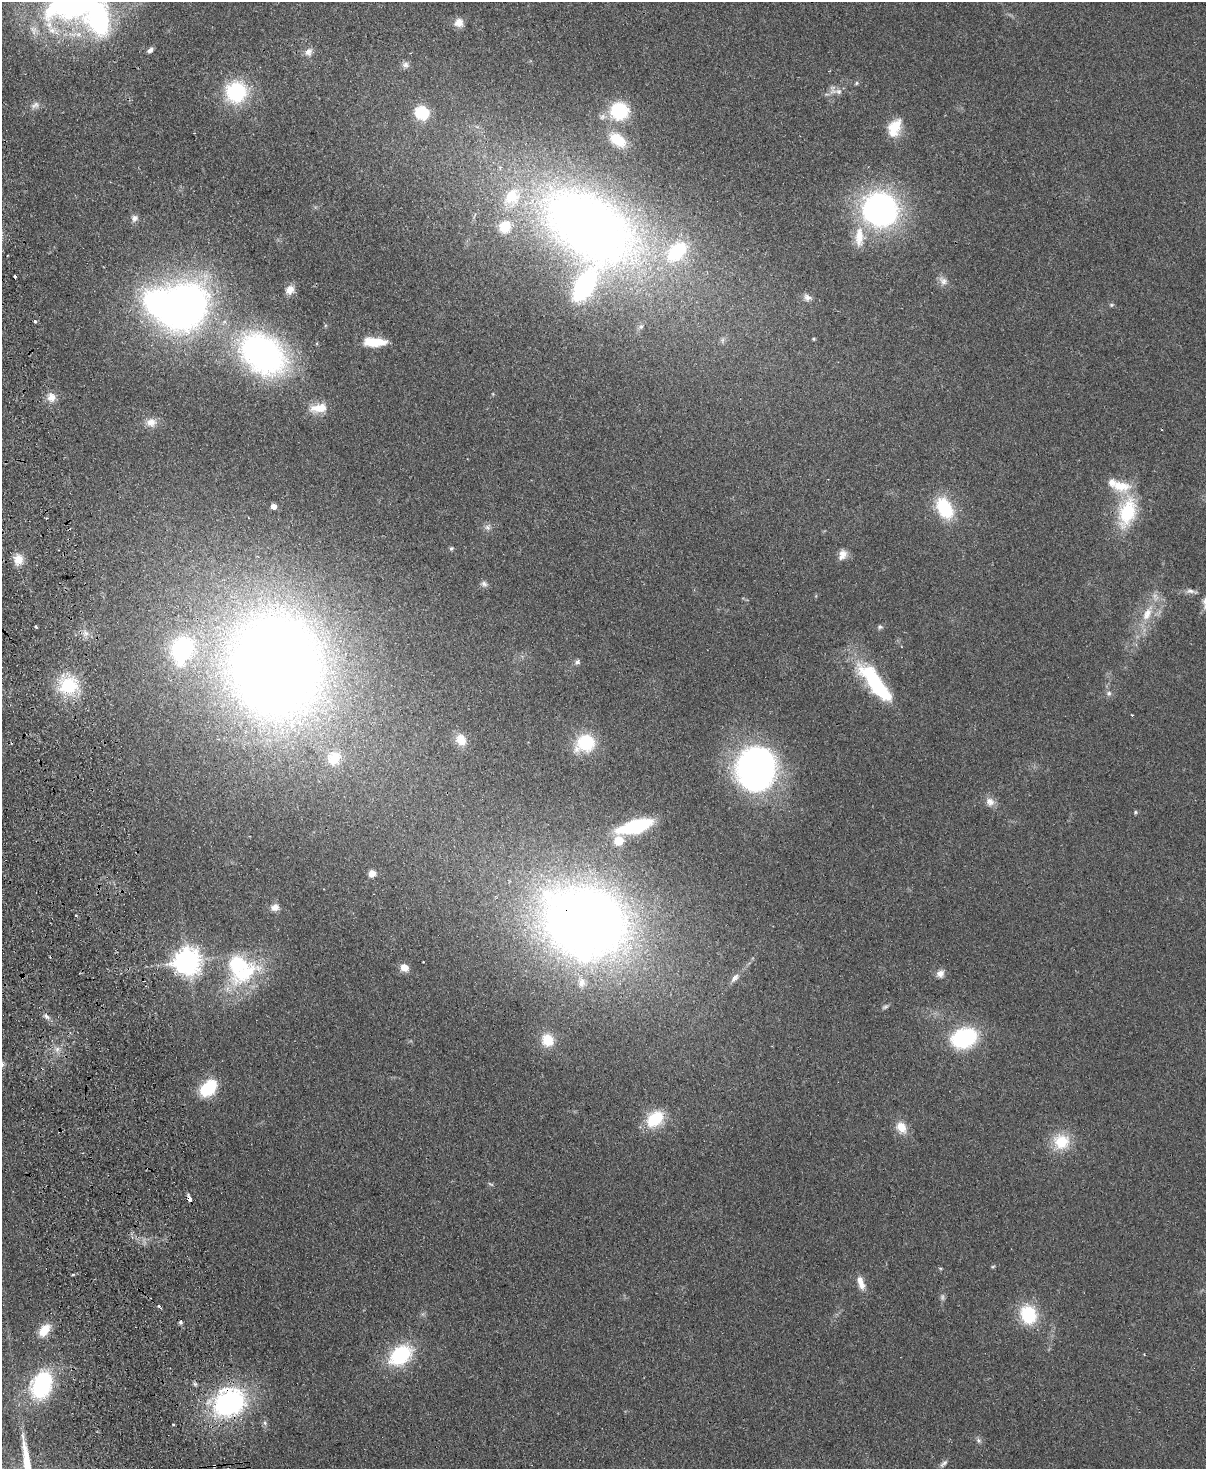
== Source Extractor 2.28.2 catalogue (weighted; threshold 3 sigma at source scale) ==
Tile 7 of 4 x 3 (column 3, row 2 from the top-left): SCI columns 2463-3666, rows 1619-3085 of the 4925 x 4814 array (HDU 1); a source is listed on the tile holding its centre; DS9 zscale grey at full resolution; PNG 1208 x 1471 px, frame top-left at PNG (2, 2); no overlay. Shown black and unused: <1% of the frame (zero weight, under 2 of 3 exposures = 3% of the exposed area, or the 3 px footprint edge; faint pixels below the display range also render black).
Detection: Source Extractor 2.28.2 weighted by HDU 2 'WHT'; one run over the whole footprint, this tile lists its part. Background 0.112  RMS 0.0085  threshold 0.038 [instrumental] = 3 sigma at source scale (4.5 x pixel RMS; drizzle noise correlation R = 1.50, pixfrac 1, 0.05/0.05 arcsec/px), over >= 5 px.
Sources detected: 105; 3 too faint to see at this stretch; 2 inside a brighter object's white glare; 4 cosmic-ray / hot-pixel residue — not listed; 7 inside a brighter listed object's ellipse — not listed separately; the other 89 listed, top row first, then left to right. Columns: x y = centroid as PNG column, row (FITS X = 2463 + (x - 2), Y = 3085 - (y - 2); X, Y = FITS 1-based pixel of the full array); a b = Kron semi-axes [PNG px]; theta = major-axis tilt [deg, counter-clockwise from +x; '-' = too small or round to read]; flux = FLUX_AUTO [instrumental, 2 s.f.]
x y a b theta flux
99 20 31 21 -83 120
459 22 11 10 - 7.2
150 50 7 5 44 3.2
309 52 12 10 67 5.1
405 65 10 9 - 3.7
856 83 6 5 - 1.1
835 90 23 10 -20 6.8
236 92 17 17 - 74
619 111 16 16 - 48
422 113 11 10 - 41
895 126 20 15 44 18
618 140 19 11 -34 21
879 209 35 30 52 210
134 218 9 9 - 3.6
589 226 115 67 -35 710
943 281 14 9 -49 5.2
290 290 11 9 51 7
807 298 11 8 -38 3.8
1111 305 7 5 0 1.3
185 306 39 31 62 450
35 321 3 3 - 1.8
814 339 4 3 - 0.96
374 342 24 9 -2 22
263 354 49 36 -39 250
51 397 11 11 - 7.3
319 408 23 11 7 13
151 422 14 12 4 7.7
1112 483 13 11 -79 6.7
273 506 5 4 - 6.5
945 508 23 14 -62 47
1127 512 38 20 74 50
487 527 9 6 -21 2.9
451 548 6 5 - 1.3
842 555 14 10 62 6.3
18 559 12 11 - 10
484 584 9 7 -28 2.8
1191 591 16 6 -11 3.7
1205 601 15 8 76 4.8
1147 614 20 11 65 16
36 627 4 2 - 1
880 627 7 6 - 1.7
85 633 8 6 -46 3.3
182 649 31 24 70 86
577 662 8 6 36 2.3
276 665 79 68 -86 1400
875 683 47 14 -53 87
69 685 23 20 17 40
1109 693 8 7 - 2.5
461 740 13 11 -60 12
586 743 16 14 25 50
334 758 16 14 56 24
756 769 42 36 90 260
990 802 13 11 -44 6.2
1135 812 5 4 - 1.2
635 826 30 11 16 80
618 841 9 8 - 17
372 873 8 7 - 5.9
275 907 10 8 29 5
76 915 3 3 - 1.6
585 922 65 54 -20 1000
188 961 9 9 - 940
423 962 2 2 - 0.71
239 967 36 28 -50 91
404 967 9 8 - 8.5
940 974 10 9 - 4.8
735 978 13 7 47 4.7
582 982 12 8 85 5.3
885 1007 9 5 25 1.9
47 1016 11 5 -49 3.3
964 1038 22 17 20 86
548 1040 12 11 - 19
57 1049 9 8 - 4.8
208 1088 15 11 45 48
655 1119 21 14 43 31
901 1127 16 11 -60 12
1061 1141 21 19 8 25
993 1266 6 3 20 0.97
940 1268 5 3 - 0.82
861 1283 17 8 -72 8.4
159 1306 3 2 - 2.3
1028 1314 21 17 -69 40
180 1322 5 4 - 1.6
44 1330 16 10 53 15
1144 1354 3 2 - 0.7
400 1355 25 17 37 61
41 1385 31 22 70 81
229 1403 26 22 25 170
978 1440 8 6 -70 2.2
944 1463 13 5 39 2.8
Overlapping masked pixels (flux is a lower limit): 2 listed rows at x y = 585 922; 229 1403
Isophote crosses this tile's border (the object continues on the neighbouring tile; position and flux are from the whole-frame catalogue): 2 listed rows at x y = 99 20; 1205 601